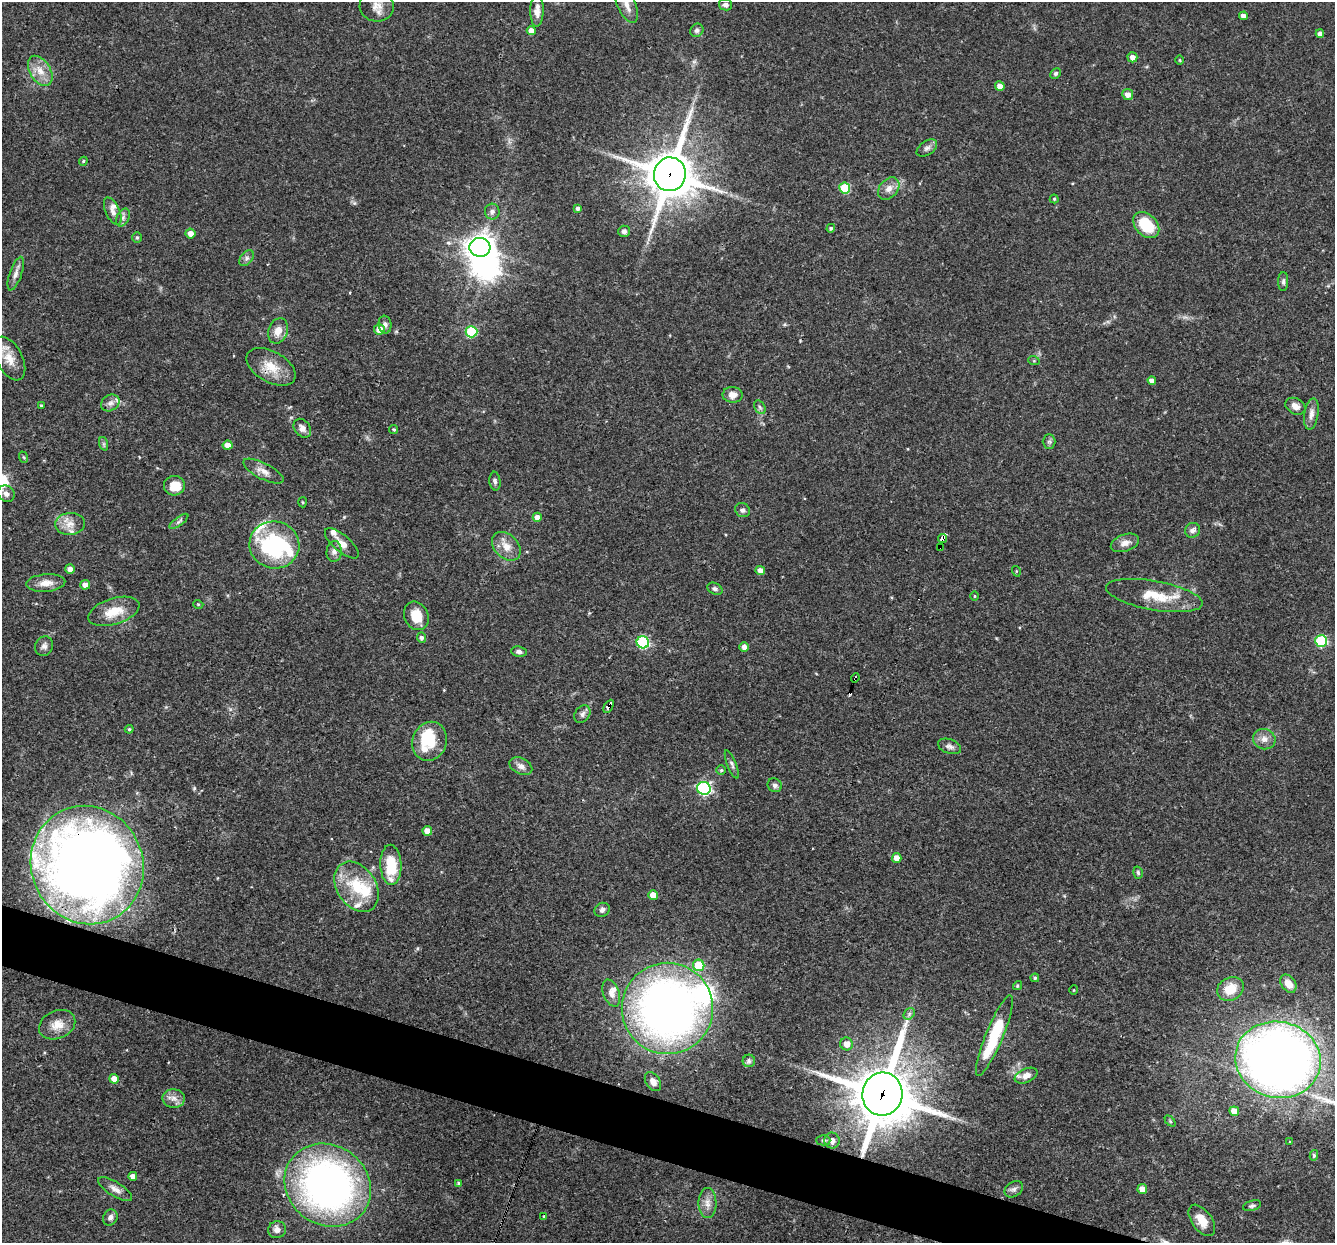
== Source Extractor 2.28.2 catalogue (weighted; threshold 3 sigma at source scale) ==
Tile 6 of 4 x 4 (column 2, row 2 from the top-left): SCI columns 1334-2666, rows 2739-3979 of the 5331 x 5348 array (HDU 1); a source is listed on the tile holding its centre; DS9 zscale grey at full resolution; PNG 1337 x 1245 px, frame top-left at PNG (2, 2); each listed source drawn as its Kron ellipse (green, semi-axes under 4 px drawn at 4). Shown black and unused: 4% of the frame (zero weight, under 3 of 4 exposures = <1% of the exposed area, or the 3 px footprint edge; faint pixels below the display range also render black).
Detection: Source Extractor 2.28.2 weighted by HDU 2 'WHT'; one run over the whole footprint, this tile lists its part. Background 0.0576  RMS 0.0032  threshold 0.0146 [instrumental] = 3 sigma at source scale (4.5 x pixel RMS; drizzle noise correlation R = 1.50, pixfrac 1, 0.05/0.05 arcsec/px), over >= 5 px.
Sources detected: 162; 3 inside a brighter object's white glare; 1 cosmic-ray / hot-pixel residue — neither listed nor drawn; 14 inside a brighter listed object's ellipse — not listed separately; the other 144 listed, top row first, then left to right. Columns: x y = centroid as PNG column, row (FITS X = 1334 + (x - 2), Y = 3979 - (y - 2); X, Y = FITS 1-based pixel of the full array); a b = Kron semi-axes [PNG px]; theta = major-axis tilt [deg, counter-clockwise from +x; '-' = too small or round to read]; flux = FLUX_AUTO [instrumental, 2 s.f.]
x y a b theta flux
626 3 21 9 -66 3.6
725 5 6 5 - 1
377 6 17 15 -11 3.9
537 11 16 6 89 2.5
1243 16 4 4 - 1.7
697 30 7 6 - 0.86
531 31 4 4 - 2.6
1320 34 4 4 - 1.5
1132 57 5 5 - 1.8
1180 60 5 3 - 0.29
40 71 16 10 -58 4.2
1056 73 6 4 44 0.65
1000 86 5 4 - 1.9
1128 94 5 5 - 2
927 148 11 7 34 1.3
83 161 4 4 - 0.38
670 174 17 16 - 1200
845 188 5 5 - 14
889 188 12 9 49 2.5
1054 199 4 4 - 0.43
578 208 4 4 - 0.83
113 211 15 7 -65 1.7
492 212 8 7 - 1.2
123 218 9 6 63 1.1
1146 225 15 10 -46 13
831 228 4 4 - 0.56
624 231 6 5 - 1
190 233 5 5 - 2.2
137 237 5 5 - 0.43
480 247 10 9 - 350
247 258 9 6 50 0.96
16 274 17 6 71 1.8
1283 281 9 5 90 0.82
385 325 9 6 -82 0.98
379 329 5 5 - 4
278 331 13 9 69 3.5
471 332 6 5 - 19
9 359 24 13 -63 5.3
1034 361 6 4 -18 0.35
271 367 27 15 -30 7.1
1152 380 4 4 - 1.5
733 395 10 8 -2 2.4
110 403 10 7 33 1.5
41 405 4 3 - 0.36
1295 406 10 7 -28 1.9
760 407 7 5 -59 0.75
1311 414 16 7 81 2
302 428 10 7 -52 1.9
394 430 4 4 - 0.54
1049 441 7 6 - 0.7
104 444 7 4 -71 0.58
228 445 5 4 - 2.5
23 457 6 3 -69 0.4
263 471 22 8 -27 2.6
495 481 9 5 -84 0.87
174 486 10 10 - 4.9
6 494 9 7 -45 1.6
303 502 5 3 - 0.32
743 510 8 6 -34 0.95
537 517 4 4 - 2.2
179 521 11 4 37 0.82
70 524 15 11 5 3.3
1193 530 8 7 - 1.3
943 539 5 4 - 6.3
342 543 21 8 -40 3
1125 543 15 8 18 2.4
274 545 25 23 -12 34
506 546 17 11 -45 3.8
940 547 4 3 - 15
334 552 10 7 86 1.4
70 569 5 4 - 1.7
760 570 5 4 - 1.9
1016 571 5 3 - 0.28
46 583 19 8 4 3.4
85 585 5 5 - 1.7
715 589 8 5 -27 0.75
1154 595 49 14 -10 11
974 596 4 3 - 0.27
198 604 5 3 - 0.29
114 611 26 13 17 7
416 616 15 12 -66 5.9
421 638 5 4 - 1
1321 641 6 6 - 27
643 642 6 6 - 35
44 646 10 8 63 1.3
744 647 5 4 - 2
519 652 8 5 -9 1.1
855 678 4 3 - 0.73
609 706 7 4 63 5.9
582 714 9 7 53 1.3
129 729 4 4 - 0.35
1264 739 11 10 - 2.4
430 741 20 17 69 8.5
949 746 12 7 -19 1.3
732 764 15 4 -69 1.1
521 766 12 8 -27 1.8
721 770 5 5 - 0.55
775 785 7 6 - 1.1
704 788 7 6 - 51
427 831 5 4 - 2.8
897 858 5 5 - 3
87 865 60 56 -66 400
391 865 20 10 -88 10
1138 873 6 4 -74 0.53
357 887 27 19 -56 14
653 895 5 5 - 4.8
602 910 8 6 35 1.1
699 965 6 5 - 9
1035 978 4 4 - 0.55
1288 984 10 7 -54 3
1017 986 5 4 - 0.51
1230 989 14 11 29 6
1074 990 4 3 - 0.25
611 993 14 8 -70 2.1
667 1008 46 45 - 210
909 1014 6 5 - 0.67
57 1025 19 14 23 4.5
994 1036 43 8 68 18
846 1044 6 6 - 2.3
1278 1060 43 38 -13 310
749 1061 6 6 - 0.76
1026 1076 12 7 24 2.3
114 1079 5 4 - 3.4
653 1081 10 7 -56 1.8
882 1094 21 20 - 1800
174 1098 11 9 -4 2.2
1234 1111 5 4 - 3.3
1170 1121 6 4 -46 0.46
823 1140 7 5 1 0.62
832 1141 8 7 - 1.9
1290 1142 4 2 - 0.22
1314 1155 5 4 - 0.56
133 1176 4 4 - 2.1
459 1183 4 3 - 0.61
328 1185 45 40 -35 150
115 1189 19 7 -32 2.2
1014 1189 10 7 35 1.3
1142 1189 5 5 - 3.4
707 1203 15 9 -89 2.7
1252 1206 9 5 16 0.76
544 1216 3 2 - 0.32
110 1217 8 7 - 1.2
1202 1220 18 10 -54 4.6
277 1230 9 8 - 1.9
Overlapping masked pixels (flux is a lower limit): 8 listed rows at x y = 670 174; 271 367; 943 539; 940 547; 855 678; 609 706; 87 865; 882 1094
Isophote crosses this tile's border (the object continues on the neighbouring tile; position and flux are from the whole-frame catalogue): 3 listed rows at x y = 626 3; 87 865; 1278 1060